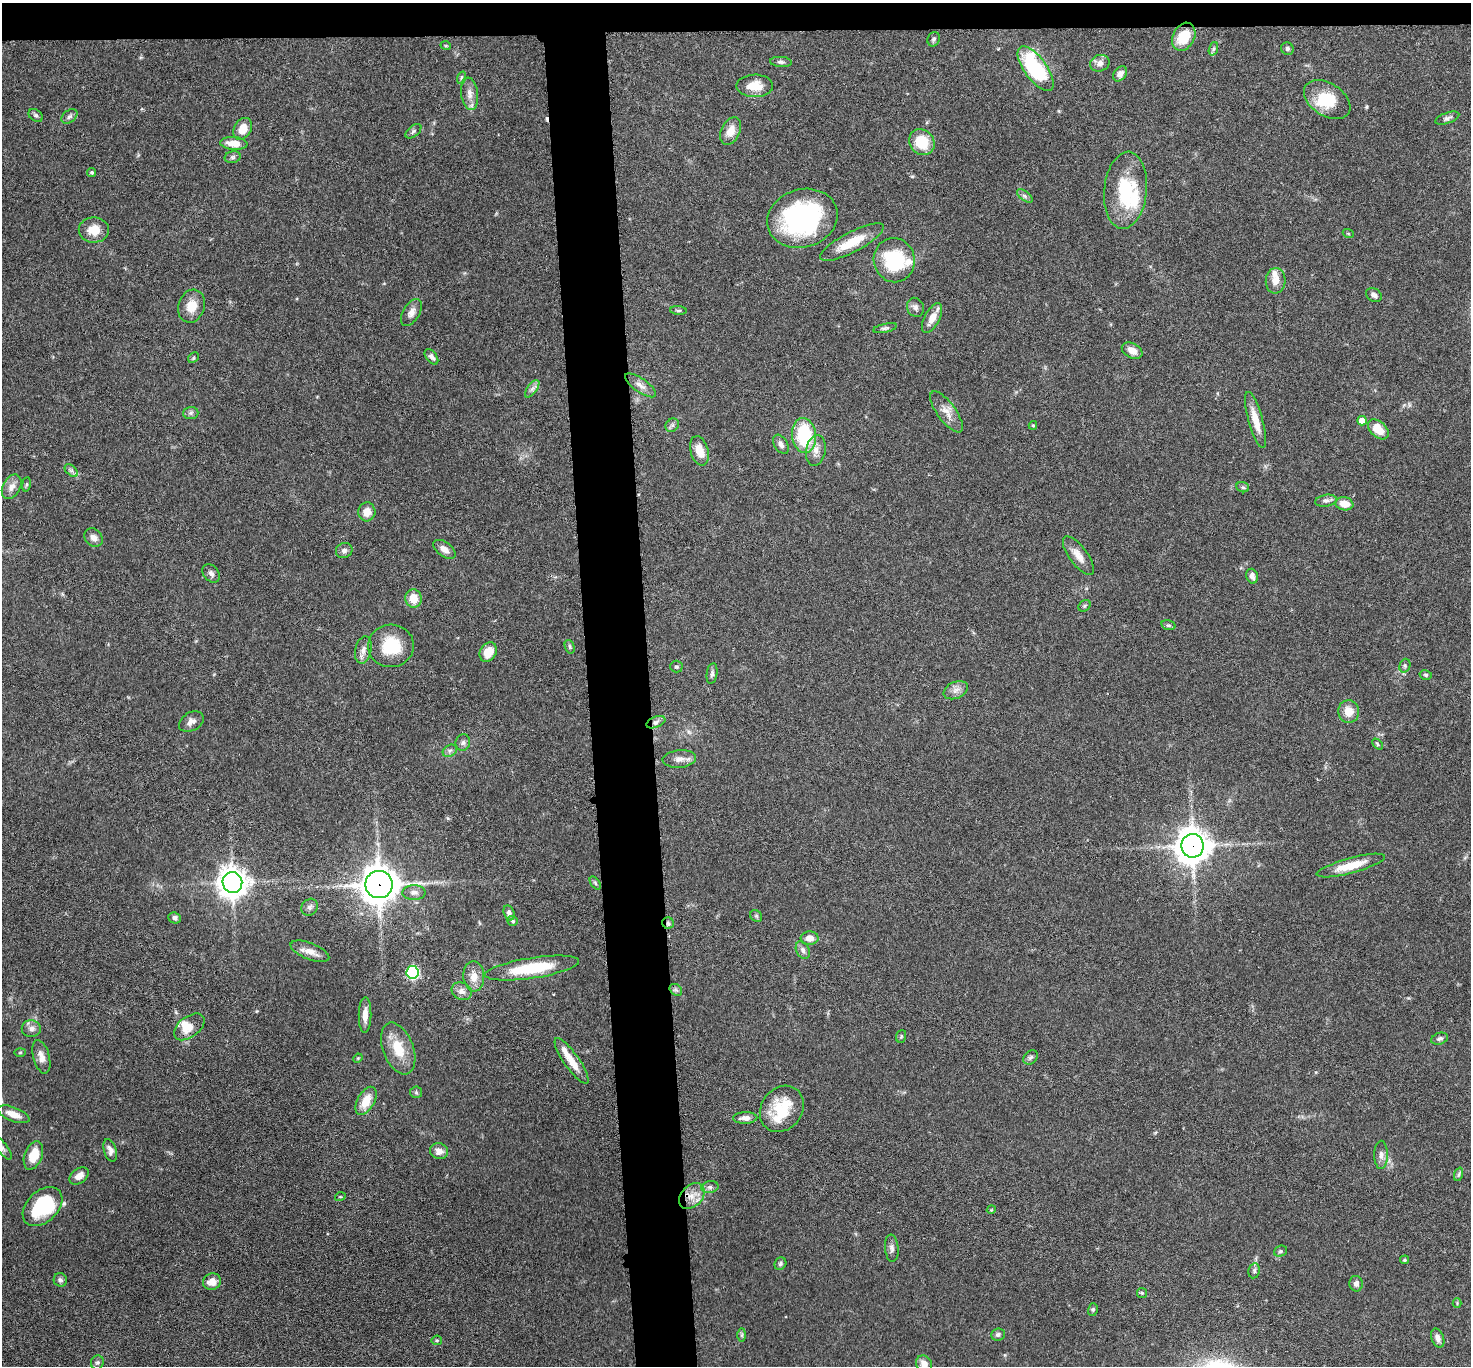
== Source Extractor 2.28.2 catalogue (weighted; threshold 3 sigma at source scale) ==
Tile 2 of 3 x 3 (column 2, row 1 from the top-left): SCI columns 1473-2941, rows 2893-4256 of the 4413 x 4384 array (HDU 1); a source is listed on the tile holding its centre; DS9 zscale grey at full resolution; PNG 1473 x 1368 px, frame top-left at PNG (2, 3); each listed source drawn as its Kron ellipse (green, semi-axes under 4 px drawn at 4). Shown black and unused: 6% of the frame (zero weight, under 3 of 6 exposures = <1% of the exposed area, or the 3 px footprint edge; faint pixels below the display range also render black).
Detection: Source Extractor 2.28.2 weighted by HDU 2 'WHT'; one run over the whole footprint, this tile lists its part. Background 0.0858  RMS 0.003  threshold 0.0122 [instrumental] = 3 sigma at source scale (4.09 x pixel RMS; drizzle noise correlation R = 1.36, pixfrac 0.8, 0.05/0.05 arcsec/px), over >= 5 px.
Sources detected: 159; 3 inside a brighter object's white glare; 1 cosmic-ray / hot-pixel residue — neither listed nor drawn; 4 inside a brighter listed object's ellipse — not listed separately; the other 151 listed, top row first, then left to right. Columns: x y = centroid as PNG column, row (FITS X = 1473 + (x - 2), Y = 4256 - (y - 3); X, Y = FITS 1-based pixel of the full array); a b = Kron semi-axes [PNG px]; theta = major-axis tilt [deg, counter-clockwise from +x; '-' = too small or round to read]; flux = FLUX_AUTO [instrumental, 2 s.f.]
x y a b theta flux
1184 37 15 11 63 7.6
934 39 7 6 - 0.66
446 46 5 3 - 0.25
1213 49 7 4 71 0.51
1287 49 6 6 - 0.67
781 62 11 5 -4 0.8
1100 63 10 8 21 1.5
1036 69 26 11 -54 25
1120 74 8 6 52 1.5
461 78 6 4 72 0.45
755 86 18 11 1 4.9
469 94 16 8 -82 2.2
1327 100 25 16 -33 9.4
36 115 8 5 -37 0.65
69 116 9 6 38 0.75
1447 118 12 5 20 0.93
243 129 11 8 60 3.9
413 131 9 5 39 0.65
731 131 15 9 65 3.5
922 142 14 12 -51 8.5
234 143 13 6 -5 3.5
233 157 8 6 15 0.67
92 172 4 4 - 0.43
1125 190 39 21 84 17
1025 196 9 4 -36 0.7
802 218 36 29 17 50
94 230 15 12 -3 4.7
1348 233 5 3 - 0.25
852 242 35 10 28 7.2
894 260 22 20 -76 19
1276 281 13 10 84 2.7
1374 295 8 6 -32 1.1
191 306 17 13 71 4.4
915 307 10 8 -65 1.1
678 310 8 3 -4 0.45
411 313 15 8 59 1.9
932 318 16 7 62 3.2
885 328 12 4 12 0.73
1132 351 11 7 -30 2.5
431 357 9 5 -52 0.97
193 358 6 4 46 0.42
640 385 18 7 -35 2
532 389 10 5 54 0.94
946 412 24 9 -53 3
191 413 7 6 - 0.75
1255 420 29 7 -74 4.5
1362 421 5 4 - 2.6
672 425 7 6 - 0.71
1033 425 4 4 - 0.28
1378 429 12 7 -43 5.3
804 435 17 12 -82 18
781 444 10 6 -59 1.2
816 450 16 9 80 2.6
699 451 15 9 -74 3.8
71 471 8 5 -44 0.77
26 484 7 3 81 0.38
12 487 13 8 62 2.1
1243 487 6 5 - 0.47
1326 501 11 6 10 0.94
1344 504 9 6 -9 3.3
367 512 9 8 - 2.9
94 538 10 8 -50 1.6
444 549 13 7 -36 2
344 550 8 7 - 0.98
1078 556 23 9 -54 2.9
211 573 10 7 -50 1.1
1252 576 7 5 -74 1.3
413 598 9 8 - 4.2
1084 606 6 5 - 0.46
1168 625 7 5 -15 0.51
391 646 23 21 3 11
570 647 7 4 -72 0.49
363 650 14 8 77 1.7
488 652 10 8 59 4.4
1405 666 7 5 71 0.63
676 667 6 6 - 0.51
712 674 10 5 81 0.83
1426 675 6 4 -13 0.48
956 690 12 8 25 1.8
1349 712 11 10 - 3.6
191 722 13 9 30 1.5
656 722 10 5 22 1
463 743 8 7 - 0.94
1377 744 6 4 -46 0.37
450 751 7 5 30 0.8
679 759 17 8 5 2.1
1192 846 12 11 - 480
1351 866 35 7 15 6.5
232 882 10 10 - 340
595 883 7 4 -53 0.47
379 885 14 13 - 520
414 892 12 7 0 1.4
310 907 9 7 53 0.86
509 913 8 5 -74 0.96
756 916 6 5 - 0.46
175 918 6 5 - 0.94
513 921 5 5 - 0.49
668 923 6 5 - 0.69
809 938 9 7 2 2.3
803 950 9 6 -65 1.1
310 951 20 8 -22 2.5
532 968 47 10 9 15
412 972 6 6 - 43
474 976 15 10 -86 3.1
676 990 7 5 -43 0.57
462 991 10 8 -25 1.5
365 1015 17 6 89 2.4
189 1027 17 10 37 3.9
31 1029 9 8 - 1.4
901 1036 6 5 - 0.4
1440 1039 8 5 19 0.76
398 1048 27 15 -69 7.1
20 1052 6 3 2 0.27
41 1057 17 8 -75 2.3
1030 1057 8 6 44 0.72
358 1058 5 4 - 0.28
572 1061 27 7 -55 4.9
416 1092 6 6 - 0.49
366 1101 15 8 61 5.1
782 1109 24 20 53 11
13 1114 17 7 -21 3.3
745 1118 12 5 2 1.7
3 1148 13 5 -53 0.91
110 1150 11 6 -72 1.3
439 1151 9 7 -16 1.9
33 1155 15 8 69 5.1
1381 1155 14 6 89 1.5
1459 1174 7 4 72 0.51
79 1176 11 7 37 2.1
710 1187 9 6 10 0.91
692 1196 15 10 45 3.6
340 1197 5 3 - 0.26
42 1207 23 15 44 17
991 1210 4 3 - 0.25
892 1248 13 7 -84 1.2
1280 1251 7 5 22 0.54
1405 1260 4 4 - 0.35
780 1264 6 5 - 0.58
1254 1271 7 5 79 0.64
60 1280 7 6 - 0.71
212 1282 9 8 - 2.8
1356 1284 8 6 -80 1.2
1142 1293 5 5 - 0.41
1457 1303 4 4 - 0.3
1093 1309 6 5 - 0.5
742 1335 7 4 90 0.49
998 1335 7 6 - 0.72
1438 1338 10 6 -70 1.3
437 1340 5 4 - 0.38
97 1362 7 6 - 0.64
924 1364 9 7 -53 2.1
Overlapping masked pixels (flux is a lower limit): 3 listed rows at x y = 1192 846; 379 885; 668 923
Isophote crosses this tile's border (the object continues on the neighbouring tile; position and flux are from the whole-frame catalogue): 2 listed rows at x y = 3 1148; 924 1364